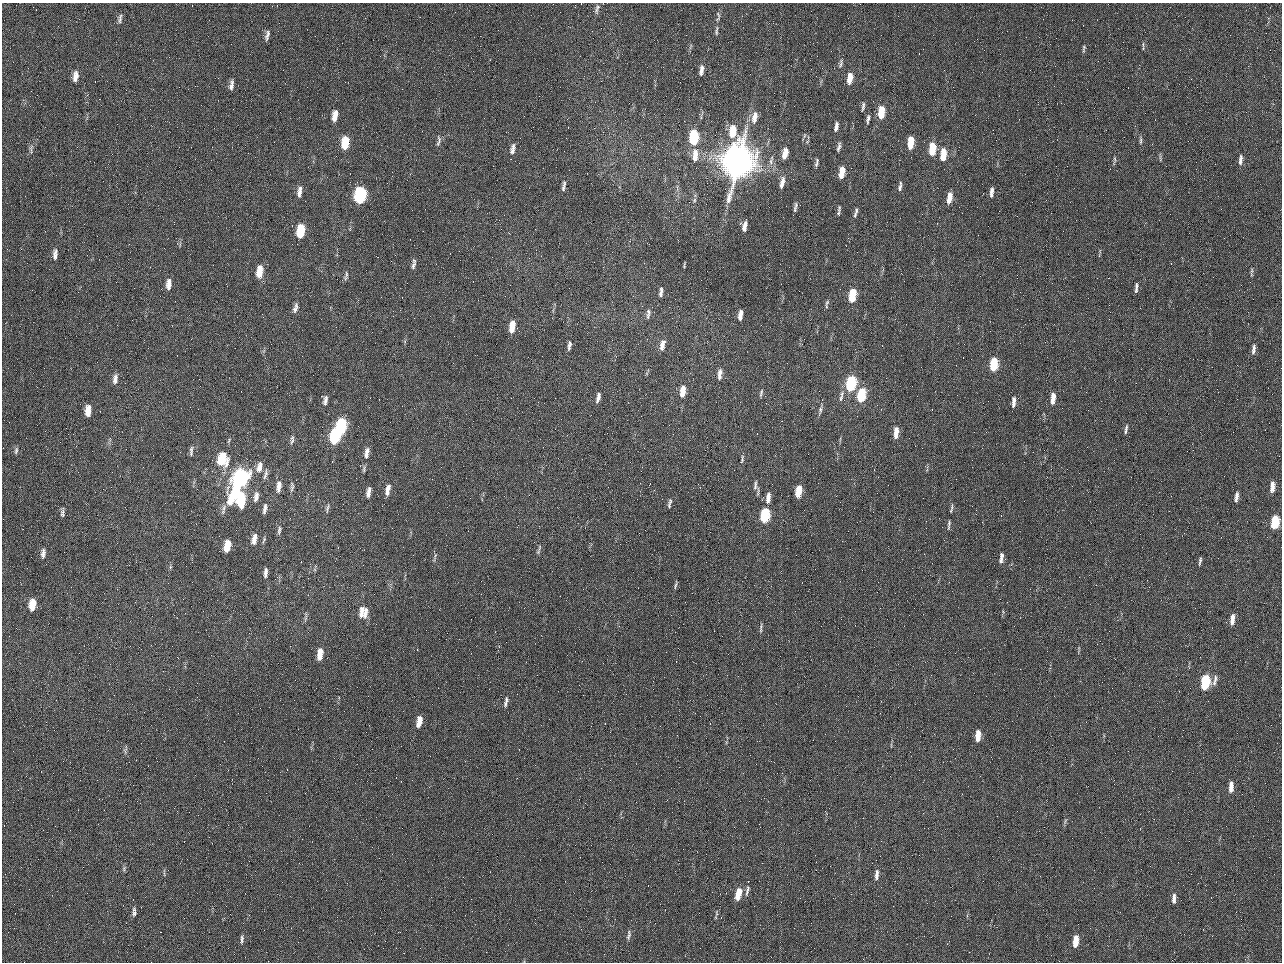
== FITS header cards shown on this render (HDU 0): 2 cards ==
NAXIS1  =                 1280 / length of data axis 1
NAXIS2  =                  960 / length of data axis 2

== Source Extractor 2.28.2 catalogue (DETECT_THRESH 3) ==
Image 1280 x 960 px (HDU 0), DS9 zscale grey, 1 PNG px = 1 image px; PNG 1284 x 964 px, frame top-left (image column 1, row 960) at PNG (2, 3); no overlay
Background 2560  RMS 180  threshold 554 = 3 sigma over >= 5 px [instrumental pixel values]
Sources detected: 163; all 163 listed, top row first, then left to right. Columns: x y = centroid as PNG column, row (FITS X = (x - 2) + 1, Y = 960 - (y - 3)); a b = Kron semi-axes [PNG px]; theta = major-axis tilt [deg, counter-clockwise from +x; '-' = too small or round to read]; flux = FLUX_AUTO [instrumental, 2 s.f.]
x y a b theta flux
597 9 15 5 74 4.5e+04
718 14 9 4 -63 2.7e+04
120 20 11 5 83 3.8e+04
716 31 15 4 86 4.1e+04
267 35 12 4 79 4.7e+04
1143 46 12 2 -86 1.8e+04
1084 47 7 5 -89 2.2e+04
984 50 2 2 - 6.3e+04
841 63 13 5 76 3.6e+04
701 70 12 5 83 6.3e+04
75 76 14 7 84 8.7e+04
850 78 11 5 79 1.6e+05
231 85 14 5 82 5.9e+04
863 107 11 3 81 2.9e+04
881 112 12 5 84 3.4e+05
335 116 13 6 81 1.2e+05
754 117 18 8 80 1.2e+05
868 119 10 4 81 3.5e+04
568 127 3 2 - 6.8e+03
836 127 10 4 79 5.3e+04
733 131 13 7 84 2.9e+05
804 136 6 4 71 1.8e+04
694 137 11 6 87 9.1e+05
439 140 11 5 -78 3.9e+04
1140 140 13 4 -88 3.0e+04
345 143 12 6 83 3.4e+05
911 143 11 5 85 3.1e+05
839 147 12 4 78 3.5e+04
31 149 15 4 84 4.2e+04
512 149 13 6 80 6.9e+04
932 149 12 6 85 3.5e+05
785 153 11 5 77 1.5e+05
943 154 13 6 85 2.5e+05
695 155 18 7 87 1.4e+05
1160 158 11 3 -81 2.1e+04
1240 159 14 5 85 6.0e+04
1114 160 14 3 84 2.5e+04
738 162 22 16 75 1.2e+07
817 162 9 4 80 3.0e+04
842 172 10 5 80 2.0e+05
782 182 15 6 78 8.3e+04
564 186 13 4 80 3.8e+04
900 187 10 5 82 3.8e+04
299 192 14 5 81 7.1e+04
991 192 12 4 85 6.7e+04
360 195 11 7 83 1.9e+06
949 198 12 5 80 1.6e+05
694 200 6 5 - 2.1e+04
795 207 13 4 78 3.8e+04
839 210 13 4 82 3.0e+04
856 212 13 4 76 3.8e+04
745 226 10 4 77 6.7e+04
301 231 11 6 83 4.4e+05
55 254 15 6 86 6.8e+04
684 265 5 2 - 1.4e+04
413 266 10 5 77 4.0e+04
1252 271 9 4 81 2.4e+04
260 272 13 6 82 2.2e+05
346 274 11 4 88 2.8e+04
168 284 12 6 86 8.7e+04
1136 287 12 4 85 4.0e+04
661 292 10 4 83 4.6e+04
852 295 11 5 81 4.9e+05
827 303 6 5 - 2.4e+04
826 306 10 4 88 2.3e+04
295 308 13 5 74 5.2e+04
648 314 13 5 80 4.4e+04
740 315 9 4 82 8.2e+04
512 326 11 5 80 1.9e+05
662 345 13 6 78 8.7e+04
569 346 11 4 82 4.2e+04
1254 348 11 5 -87 4.4e+04
1253 351 7 6 - 3.5e+04
994 362 6 4 -86 3.5e+05
993 367 6 6 - 3.4e+05
720 374 14 5 84 7.6e+04
115 379 12 6 83 6.4e+04
851 383 11 6 77 1.4e+06
683 391 12 5 85 1.8e+05
761 393 11 4 78 2.6e+04
842 394 10 5 74 4.2e+04
861 395 11 5 81 7.2e+05
598 398 11 4 76 5.6e+04
841 398 8 5 73 3.0e+04
1053 398 12 5 85 1.4e+05
325 400 12 5 80 5.0e+04
1014 402 13 5 86 7.7e+04
820 410 14 4 76 4.2e+04
88 411 11 6 86 1.5e+05
341 427 12 6 82 1.3e+06
1126 427 10 5 84 3.9e+04
896 432 12 5 85 1.6e+05
986 432 2 2 - 8.7e+03
335 436 12 6 81 1.4e+06
292 441 10 5 71 3.3e+04
16 451 9 4 80 3.0e+04
191 451 14 4 88 3.7e+04
367 453 16 6 78 8.5e+04
222 459 14 10 89 4.6e+05
742 459 12 4 79 2.8e+04
259 467 14 7 79 1.0e+05
364 469 10 4 85 2.4e+04
265 474 16 5 77 4.7e+04
240 479 23 9 67 3.2e+06
755 485 15 5 85 5.0e+04
279 486 15 7 82 8.8e+04
292 486 13 5 88 3.6e+04
1272 487 12 5 84 9.6e+04
388 490 11 5 79 9.7e+04
798 491 10 5 82 3.2e+05
368 492 12 5 79 7.0e+04
769 496 7 5 85 6.3e+04
256 497 13 6 79 7.8e+04
1236 497 11 4 82 6.0e+04
241 499 12 7 88 7.0e+05
768 499 9 6 -85 6.2e+04
670 501 10 5 84 3.5e+04
952 507 10 5 90 2.8e+04
327 508 13 4 76 3.1e+04
265 509 13 5 81 5.3e+04
223 510 16 5 76 4.7e+04
62 513 12 4 89 3.2e+04
765 515 10 5 81 1.0e+06
1275 522 10 5 83 6.7e+05
949 523 10 4 82 2.7e+04
279 530 12 5 81 3.6e+04
254 539 12 6 77 9.5e+04
264 540 9 3 66 2.0e+04
227 546 10 5 78 2.6e+05
539 548 11 4 74 2.6e+04
43 553 12 5 85 5.5e+04
1001 558 12 4 83 6.7e+04
1200 561 8 3 79 2.5e+04
170 567 6 4 88 1.7e+04
266 573 10 4 86 5.2e+04
675 585 10 3 76 2.2e+04
32 605 11 6 84 2.1e+05
362 611 12 7 67 7.7e+04
365 614 18 7 76 9.6e+04
361 615 8 6 44 4.4e+04
305 618 11 3 74 2.5e+04
1232 619 12 5 83 1.1e+05
761 628 13 3 87 2.6e+04
320 652 8 6 -78 1.1e+05
320 656 7 5 83 1.1e+05
1215 680 16 6 77 6.5e+04
1205 682 11 5 81 9.8e+05
506 702 13 4 77 4.4e+04
419 722 11 5 79 1.7e+05
978 736 10 4 84 2.0e+05
125 750 13 4 78 2.8e+04
1231 787 12 5 86 1.1e+05
124 868 9 5 65 2.4e+04
164 873 11 2 90 1.3e+04
877 875 12 4 83 6.1e+04
747 891 15 4 77 4.1e+04
738 894 11 5 76 2.6e+05
1174 899 13 5 86 6.3e+04
134 912 13 5 -90 4.3e+04
716 913 7 3 -89 1.8e+04
628 935 15 5 83 3.8e+04
242 939 11 4 88 3.2e+04
1075 941 13 6 85 2.2e+05